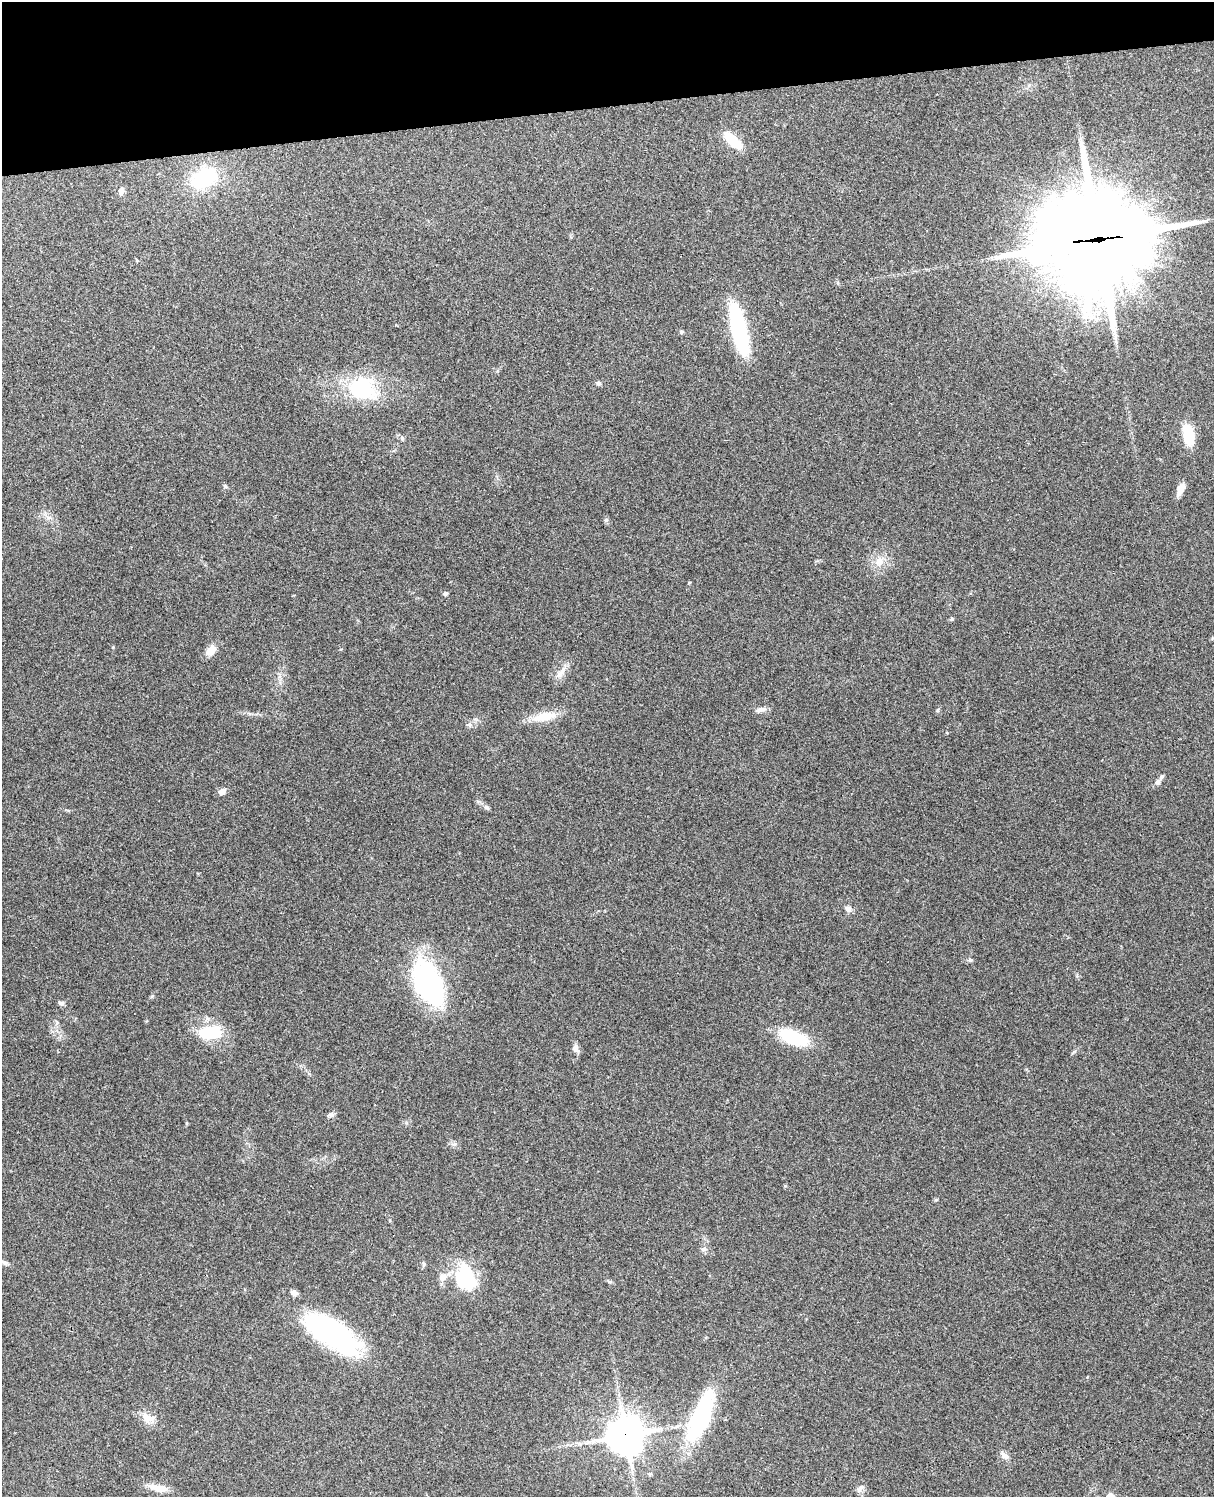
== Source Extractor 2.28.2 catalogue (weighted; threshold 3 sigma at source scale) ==
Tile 3 of 4 x 3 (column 3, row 1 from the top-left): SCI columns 2543-3754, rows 3156-4650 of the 5087 x 4927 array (HDU 1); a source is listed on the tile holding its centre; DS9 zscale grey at full resolution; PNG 1216 x 1499 px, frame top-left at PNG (2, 2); no overlay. Shown black and unused: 7% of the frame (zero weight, under 3 of 4 exposures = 6% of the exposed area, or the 3 px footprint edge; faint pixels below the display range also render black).
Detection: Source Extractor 2.28.2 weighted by HDU 2 'WHT'; one run over the whole footprint, this tile lists its part. Background 0.209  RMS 0.0082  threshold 0.0369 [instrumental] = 3 sigma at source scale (4.5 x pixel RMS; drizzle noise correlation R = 1.50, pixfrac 1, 0.05/0.05 arcsec/px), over >= 5 px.
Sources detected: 56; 4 inside a brighter object's white glare — not listed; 1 inside a brighter listed object's ellipse — not listed separately; the other 51 listed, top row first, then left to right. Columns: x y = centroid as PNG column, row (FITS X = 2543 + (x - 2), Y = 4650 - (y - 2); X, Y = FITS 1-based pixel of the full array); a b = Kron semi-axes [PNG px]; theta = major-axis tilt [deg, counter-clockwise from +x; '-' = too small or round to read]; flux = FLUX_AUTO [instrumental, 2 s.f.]
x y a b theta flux
733 140 27 10 -42 18
203 178 21 14 28 65
121 191 10 6 65 3.7
1098 239 42 36 5 10000
137 260 5 4 - 0.81
739 329 52 14 -77 91
681 332 6 3 72 0.94
599 383 6 6 - 1.8
363 388 39 32 -9 53
1188 435 20 11 -78 27
402 438 6 5 - 1.6
225 486 6 5 - 1.3
1181 489 15 6 65 7.6
606 520 6 5 - 1.4
879 562 13 10 -89 8.4
445 593 5 5 - 1.7
952 619 6 4 22 1.2
113 647 5 3 - 0.65
211 650 13 8 48 9
561 672 22 7 52 6.2
762 709 17 6 13 4
938 710 6 4 71 1.1
544 716 32 11 11 17
469 725 6 6 - 1.7
1158 782 8 6 52 2.8
222 791 10 7 34 3.9
486 807 7 6 - 2
848 909 9 8 - 3.4
970 960 6 5 - 1.3
427 979 54 31 -59 120
152 996 6 4 45 1.1
61 1003 9 5 -15 1.9
209 1032 30 16 9 30
794 1037 32 13 -20 46
575 1048 11 8 -73 3.9
331 1115 7 6 - 2.8
936 1200 6 4 2 0.88
704 1249 7 5 11 1.8
5 1263 9 6 -8 2.2
423 1264 8 4 89 1.4
443 1277 12 10 38 6.6
467 1278 36 15 -71 41
609 1281 8 4 -21 1.4
294 1293 9 7 -16 2.9
332 1331 56 28 -28 120
701 1417 64 19 66 90
147 1418 18 12 -18 9.1
626 1435 12 12 - 1800
1005 1456 11 7 -40 3.8
158 1488 27 8 -11 9.9
860 1488 11 7 33 3.3
Overlapping masked pixels (flux is a lower limit): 2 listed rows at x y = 1098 239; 626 1435
Unlisted compact peaks at least as high as the median listed source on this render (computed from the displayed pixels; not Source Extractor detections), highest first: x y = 455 1144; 785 1186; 689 583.